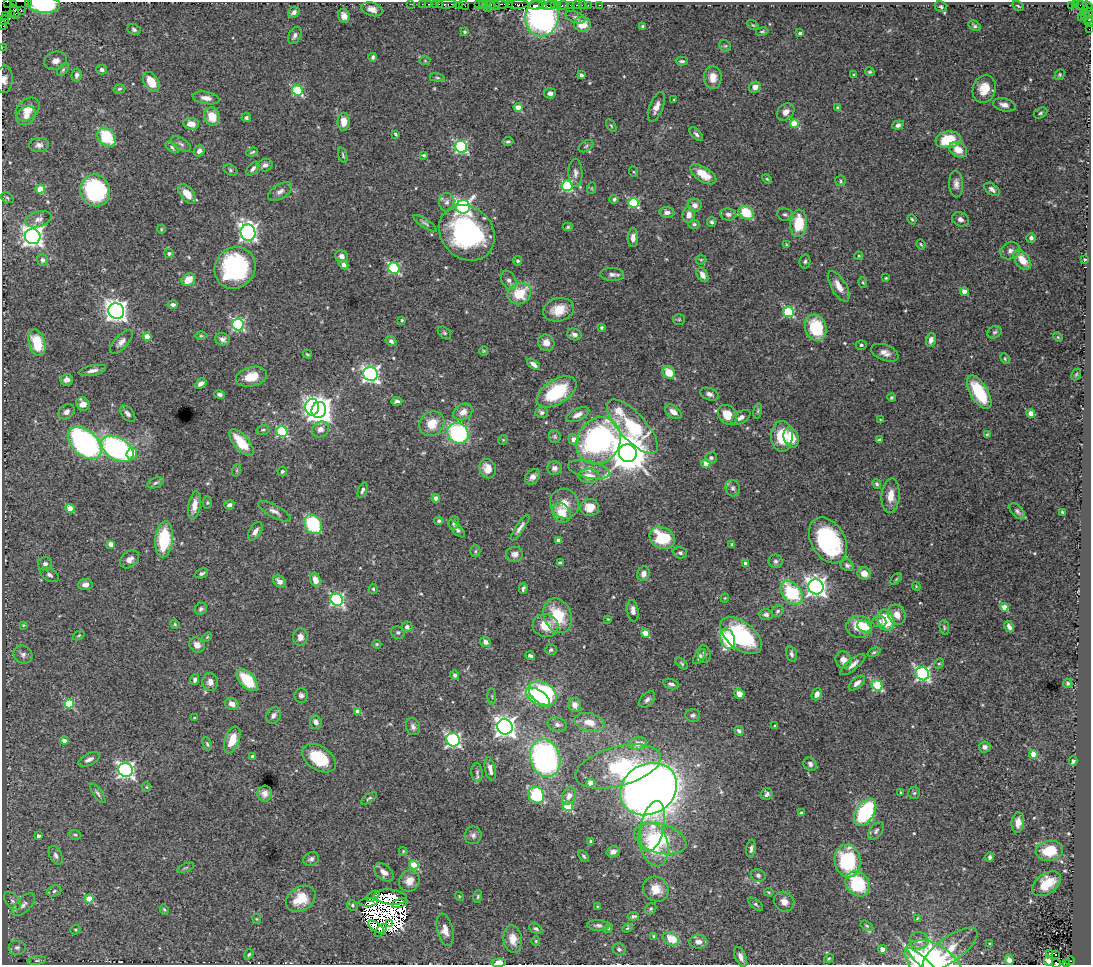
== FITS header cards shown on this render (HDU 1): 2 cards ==
NAXIS1  =                 1089
NAXIS2  =                  963

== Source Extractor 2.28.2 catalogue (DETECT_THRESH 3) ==
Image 1089 x 963 px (HDU 1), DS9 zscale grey, 1 PNG px = 1 image px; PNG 1093 x 967 px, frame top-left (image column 1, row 963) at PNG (2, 2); each listed source drawn as its Kron ellipse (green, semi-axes under 4 px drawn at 4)
Background 1.87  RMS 0.032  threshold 0.097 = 3 sigma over >= 5 px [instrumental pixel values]
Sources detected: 533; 12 with non-positive FLUX_AUTO (blend fragments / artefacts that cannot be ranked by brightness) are neither listed nor drawn; of the other 521, the 500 brightest by FLUX_AUTO listed and drawn (21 fainter detections omitted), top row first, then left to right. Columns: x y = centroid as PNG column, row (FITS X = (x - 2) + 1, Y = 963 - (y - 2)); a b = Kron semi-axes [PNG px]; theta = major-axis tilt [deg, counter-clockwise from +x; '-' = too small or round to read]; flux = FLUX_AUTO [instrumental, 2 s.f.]
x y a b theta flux
7 2 2 2 - 19
29 2 4 2 - 130
410 4 2 2 - 60
422 4 2 2 - 98
429 4 3 2 - 110
435 4 2 2 - 140
439 4 2 2 - 100
446 4 10 3 3 420
478 4 3 2 - 120
486 4 2 2 - 60
491 4 3 3 - 360
501 4 8 4 -16 740
509 4 2 2 - 32
14 5 4 2 - 170
44 5 16 8 -4 110
459 5 2 2 - 47
464 5 5 2 - 130
482 5 3 2 - 200
495 5 5 3 - 730
518 5 11 3 4 710
536 5 7 3 6 680
542 5 3 2 - 100
549 5 6 2 19 440
554 5 3 2 - 170
558 5 2 2 - 160
563 5 6 3 10 280
570 5 2 2 - 36
577 5 3 2 - 230
582 5 2 2 - 40
588 5 2 2 - 89
599 5 3 2 - 71
1071 5 3 2 - 810
1075 5 3 2 - 42
1018 6 6 3 -31 3.1
1082 6 6 3 -26 100
1088 6 6 3 -48 210
941 7 6 5 - 4.2
487 8 2 2 - 96
372 9 11 6 -18 14
21 11 3 2 - 73
15 12 7 3 -71 200
294 12 6 5 - 7.9
1083 12 3 3 - 54
1087 12 6 3 -45 210
11 15 2 2 - 63
6 16 3 2 - 130
344 16 7 5 -69 11
542 16 20 16 78 720
1086 16 5 2 - 100
576 17 10 5 -20 5.6
1081 17 3 2 - 59
1089 17 7 2 66 250
4 20 5 3 - 190
1090 22 5 2 - 110
582 24 8 7 - 34
3 25 4 2 - 130
753 25 6 3 -35 2.6
643 26 4 4 - 4
975 26 7 5 -31 4.3
134 29 7 5 -27 4.6
1089 29 2 2 - 22
762 31 6 3 10 2.9
465 32 3 3 - 2.9
800 33 4 3 - 4.4
295 35 9 6 61 7.9
725 46 6 5 - 3.5
2 48 2 2 - 44
373 57 4 3 - 4.2
56 61 11 9 14 15
425 61 5 3 - 2.1
682 61 6 3 -1 4.4
63 70 7 4 53 4.2
102 70 5 5 - 6.4
870 72 5 4 - 3.3
77 75 6 5 - 6.5
581 75 4 3 - 8.1
854 75 4 4 - 3.8
1060 75 5 4 - 3.2
437 78 8 4 -8 3.4
713 78 11 9 -88 26
4 79 13 8 87 18
151 82 11 7 -58 44
755 87 6 5 - 14
119 89 6 4 17 3.4
984 89 14 11 72 39
297 90 5 5 - 130
550 93 6 5 - 8.1
206 98 14 6 -9 16
674 100 3 2 - 2.1
1004 105 11 6 -14 12
656 107 16 6 68 15
518 108 4 4 - 34
838 108 4 4 - 7.1
28 109 13 9 41 25
786 112 10 7 43 15
1040 113 7 5 27 4.3
26 116 10 8 43 14
212 116 9 7 -66 38
246 118 4 4 - 5.2
344 122 9 6 89 24
191 124 8 6 -5 20
794 124 4 4 - 55
898 125 6 4 21 9.7
611 126 7 4 -57 3
395 134 4 3 - 2.9
696 134 8 4 -45 5.5
107 137 10 8 -49 100
948 140 13 8 10 72
508 141 6 3 10 3.7
181 144 11 5 -31 6.8
39 145 10 7 3 9.7
586 146 8 5 32 4.1
172 147 7 4 -39 4.2
461 147 6 5 - 270
958 150 9 7 -32 31
199 151 6 5 - 9.2
252 152 6 3 20 3
343 155 8 3 -73 3.6
424 155 4 3 - 3.7
265 165 7 6 - 8.4
253 169 8 5 50 7.4
230 170 7 5 -28 4.3
634 172 5 3 - 2.2
575 173 14 7 -89 11
703 174 15 7 -32 32
767 179 6 3 -44 2.6
840 181 5 5 - 3.6
956 184 13 7 -87 12
567 186 5 5 - 190
592 188 6 4 72 2.7
40 189 5 4 - 43
992 189 9 5 -35 8.9
95 190 16 15 - 250
280 191 13 7 32 10
187 194 11 6 -50 33
7 198 7 4 -32 3.9
614 199 4 4 - 4.5
447 202 9 7 86 9.9
634 203 5 5 - 140
695 205 7 6 - 11
463 207 7 7 - 570
667 212 7 5 -7 8.8
746 213 8 6 -26 76
728 214 8 6 -7 8.6
785 214 8 6 -9 6
689 215 8 6 81 12
38 219 13 7 16 15
912 219 5 3 - 3.3
960 219 9 7 -24 8.8
712 222 5 4 - 4.3
425 223 13 4 -34 5.6
798 223 14 8 86 82
694 224 6 4 -1 4.3
568 227 5 4 - 3
161 229 4 4 - 2.2
248 232 8 7 - 830
467 233 30 25 -43 390
33 236 8 7 - 1100
633 238 9 5 87 13
1031 238 5 4 - 6.9
921 244 5 3 - 2.5
786 245 4 3 - 2.3
1010 251 10 8 25 11
169 253 5 4 - 6.8
342 256 6 6 - 12
859 256 4 4 - 2.6
1085 259 3 3 - 2.9
42 260 6 5 - 7.8
701 260 5 5 - 2.6
1022 260 11 7 -55 34
518 261 4 4 - 4.5
805 261 7 5 79 4.7
344 265 5 4 - 15
235 268 21 19 51 310
394 268 6 5 - 210
612 274 12 6 -2 10
702 275 7 5 -60 17
886 278 3 3 - 2.2
188 280 7 5 39 31
509 280 10 7 -67 8.8
863 282 5 4 - 2.5
839 286 17 7 -59 22
964 291 4 4 - 23
519 293 12 10 24 79
173 304 5 4 - 5.7
558 310 15 11 16 40
116 311 8 7 - 1400
788 312 5 5 - 160
679 319 6 5 - 3.6
402 320 3 3 - 2.6
238 325 6 5 - 280
601 328 3 3 - 3
816 328 13 10 -72 110
995 332 7 6 - 5.4
444 333 7 5 -41 3.7
574 334 7 5 -20 8.8
201 336 6 4 -1 3.3
147 337 4 4 - 28
1058 337 5 4 - 2.4
222 339 7 6 - 8.8
931 340 7 5 76 14
391 341 6 4 -35 6.2
121 342 15 6 47 13
37 343 14 8 -75 85
546 343 8 8 - 18
861 345 5 4 - 3.8
484 351 5 4 - 2.4
885 353 14 7 -21 15
307 354 4 3 - 3
1005 359 6 4 -64 2.6
534 364 7 4 -37 10
93 370 14 5 11 12
669 372 7 5 -47 46
371 374 7 7 - 690
1076 374 6 4 62 2.5
251 377 16 9 14 43
67 380 6 6 - 10
201 383 6 4 33 11
556 392 22 12 31 120
979 392 19 8 -59 110
220 394 5 4 - 6.4
709 394 9 6 -20 8.4
892 397 4 3 - 3.7
397 401 5 4 - 6.1
83 404 7 6 - 23
312 407 8 7 - 420
319 410 8 7 - 1800
758 411 8 4 81 3.6
66 412 9 6 39 11
463 412 10 7 32 20
542 412 6 5 - 5.5
673 412 9 6 -36 14
1031 413 4 4 - 26
128 414 10 5 -48 8.5
578 415 12 6 24 13
727 415 10 8 -49 36
741 417 11 6 32 10
880 420 3 3 - 2.1
432 424 13 11 42 39
632 426 34 13 -47 220
320 429 9 7 34 15
263 430 6 5 - 3.7
282 431 5 5 - 200
458 433 11 10 - 270
987 434 4 3 - 2.2
555 436 6 6 - 3.9
782 436 15 11 -88 71
791 437 10 7 -75 31
574 439 5 5 - 18
503 440 5 4 - 2.2
879 440 4 3 - 3.1
598 441 24 21 56 560
85 443 20 12 -42 670
241 443 16 7 -49 70
117 449 17 11 -32 380
628 453 9 8 - 6000
132 454 6 5 - 21
711 458 6 5 - 4.3
706 463 4 4 - 20
554 468 7 6 - 8.9
488 469 10 8 -71 27
237 470 6 4 72 3.4
589 470 21 8 -12 19
282 471 5 4 - 4.6
589 476 10 7 -3 25
533 477 8 6 47 10
155 483 8 5 19 5.1
877 484 5 4 - 4.5
733 488 8 7 - 6.5
363 490 8 4 70 5.6
891 496 17 9 87 29
436 498 4 4 - 11
207 503 6 4 89 3
564 504 15 14 - 31
229 505 5 4 - 8.5
194 506 15 6 81 19
70 508 5 4 - 36
590 508 9 8 - 26
274 511 18 6 -30 12
1017 511 10 5 -46 6
1062 512 3 3 - 2.6
561 513 10 8 -52 41
439 521 5 4 - 4.6
454 523 6 5 - 4.6
313 524 10 8 -55 150
520 528 15 4 55 9.6
456 529 11 4 -44 7.5
255 531 10 6 58 13
662 538 13 10 -26 110
164 539 18 9 85 120
558 540 4 4 - 11
828 540 25 17 -60 260
111 544 4 4 - 19
732 544 3 3 - 3.1
475 551 5 5 - 3.2
680 553 7 5 -15 5.8
515 554 8 7 - 9.4
130 559 10 7 40 14
775 561 7 6 - 5.9
560 563 4 3 - 3.8
745 563 4 4 - 11
45 564 7 6 - 7.8
847 565 7 5 -23 5.6
202 573 6 4 23 5
864 573 7 6 - 19
644 574 7 6 - 13
49 575 10 6 -31 7.4
896 579 7 4 45 3
315 580 6 5 - 23
279 581 7 5 -39 14
85 585 7 5 5 9.8
916 586 4 3 - 2
816 587 8 7 - 1100
523 588 5 3 - 4.5
373 589 5 4 - 2.9
792 593 13 9 -51 150
725 598 4 4 - 2
337 600 6 6 - 340
1004 607 4 4 - 30
201 609 6 5 - 5.3
633 611 11 5 -83 12
777 611 6 5 - 4.6
766 614 7 5 -1 7
897 615 10 8 -61 20
558 616 18 13 -67 85
608 619 4 2 - 2
886 620 11 8 -72 73
879 621 7 5 -7 8.1
175 624 5 4 - 2.9
23 625 3 3 - 2
545 626 13 11 -14 41
407 627 5 5 - 7.8
859 627 13 11 -5 54
864 627 8 5 -22 25
944 627 7 4 -84 3.7
1009 627 6 3 -62 8
398 632 7 6 - 4.9
645 633 5 4 - 40
79 635 6 4 30 2.8
741 636 24 13 -38 190
207 637 6 3 45 2.3
300 637 8 7 - 14
728 639 10 7 -72 170
485 642 5 5 - 12
377 644 5 4 - 2.5
197 645 8 7 - 15
551 650 6 5 - 4.4
874 652 7 4 21 3.3
704 654 9 6 -80 6.4
791 654 8 5 -76 5.7
23 655 10 8 -32 10
530 656 5 3 - 5.6
699 657 8 5 55 7.4
843 660 9 7 -67 14
682 663 7 4 -42 3.1
939 663 5 4 - 3.7
853 664 15 5 39 12
922 674 7 6 - 400
455 675 5 4 - 4.7
195 680 6 4 76 6.9
247 680 13 7 -47 89
210 682 9 8 - 14
857 683 10 5 39 11
1068 683 4 4 - 4.1
671 684 8 5 -18 7.3
877 685 5 5 - 130
543 693 16 10 -33 230
739 694 5 4 - 26
817 694 6 5 - 15
301 695 7 6 - 6.2
492 696 8 3 -85 2.6
538 697 14 7 -33 150
647 699 9 6 45 7.8
69 704 5 4 - 100
232 704 7 6 - 12
575 705 7 6 - 15
358 712 4 4 - 26
273 715 9 7 54 9.7
693 715 7 6 - 6.2
194 718 3 2 - 2.1
316 722 7 5 -70 11
589 722 15 9 -13 30
557 724 10 7 -13 8.5
775 726 3 3 - 2.5
413 727 9 7 -68 8.1
505 727 8 7 - 1300
739 731 5 4 - 6
64 740 4 4 - 13
232 740 14 7 70 39
453 740 7 6 - 460
638 743 9 6 12 21
207 744 7 3 -65 3.2
985 747 6 5 - 9.3
1033 754 4 4 - 33
252 756 3 3 - 4.8
319 758 18 12 -34 81
545 758 19 15 -72 500
89 759 12 5 25 11
1073 761 4 3 - 4.6
810 764 7 6 - 6.7
618 766 44 19 15 160
490 769 12 5 -78 14
126 770 7 6 - 660
477 772 9 5 -84 6.1
590 783 4 4 - 39
146 787 4 4 - 2.5
648 789 30 25 31 3500
901 792 3 2 - 1.9
98 793 11 4 -55 5.8
914 793 6 5 - 3.6
265 794 8 7 - 12
767 794 6 5 - 7.1
536 795 9 7 -55 120
569 796 9 6 69 14
369 798 9 4 34 3.9
568 806 5 4 - 120
865 812 15 9 57 210
802 813 4 3 - 4.2
1018 822 10 6 85 19
652 826 26 11 77 33
876 831 10 6 52 6.7
75 835 6 4 -20 3.8
473 835 9 8 - 8.4
38 836 3 3 - 7.3
660 839 27 14 -16 130
591 841 3 3 - 3.6
654 844 23 14 -74 110
751 848 9 4 84 6.6
403 851 4 3 - 2.2
613 851 6 5 - 10
1049 851 14 10 9 70
56 855 10 6 -64 8.2
584 856 7 4 -53 3.5
990 857 4 3 - 4.8
311 859 8 6 27 6.9
848 861 16 13 -79 180
414 865 5 4 - 64
186 868 9 3 21 2.4
384 872 11 7 -39 14
758 875 7 6 - 6.7
409 881 11 10 - 24
858 884 14 11 -51 140
1046 884 16 10 36 59
656 889 13 12 - 33
54 891 7 5 20 5
769 892 5 3 - 2.6
373 896 7 3 37 6.2
459 896 4 3 - 1.9
478 896 6 4 73 3.2
391 897 16 7 -7 15
89 899 4 4 - 46
301 899 16 11 34 53
12 901 10 6 -52 8.8
368 902 9 3 3 1.9
784 902 10 9 - 17
400 903 8 3 21 6.8
756 904 9 4 -38 4.7
24 905 14 7 45 13
352 905 5 5 - 4
597 907 3 3 - 2
164 909 5 4 - 3.4
651 909 6 5 - 3.6
633 916 6 3 11 4.9
917 918 4 3 - 2.1
257 919 5 4 - 2.2
389 923 3 2 - 4.2
598 925 11 5 -3 6.9
867 926 7 4 -30 3.5
376 927 9 3 -37 7.1
608 928 5 4 - 2.9
627 928 5 4 - 2.7
536 929 7 4 -30 4.4
75 930 5 4 - 2.6
381 930 8 3 46 10
445 930 16 8 -77 20
654 936 4 4 - 3
513 939 14 9 -82 28
671 939 8 6 -30 49
536 941 5 4 - 2.4
919 941 9 8 - 14
698 942 9 7 -4 13
990 944 3 3 - 2.8
17 947 9 7 0 8.3
619 949 6 6 - 5.2
882 949 4 4 - 21
950 949 32 12 36 50
249 954 5 4 - 3.4
1050 954 3 2 - 5.7
1056 955 3 2 - 3.8
741 957 10 5 -67 12
829 958 5 3 - 2.8
37 960 9 4 5 4.6
1009 960 5 4 - 14
1048 961 4 4 - 40
1070 961 5 3 - 240
499 963 7 4 5 20
924 963 21 4 -42 110
933 963 31 18 -31 310
1056 963 4 2 - 2.5
1067 963 3 2 - 270
At the frame edge (FLAGS 8, measured only in part): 18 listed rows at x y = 7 2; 29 2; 14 5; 44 5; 1088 6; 1089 17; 4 20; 1090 22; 3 25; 1089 29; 2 48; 4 79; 1048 961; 499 963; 924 963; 933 963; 1056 963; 1067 963
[21 fainter detections neither listed nor drawn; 12 non-positive-flux detections neither listed nor drawn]